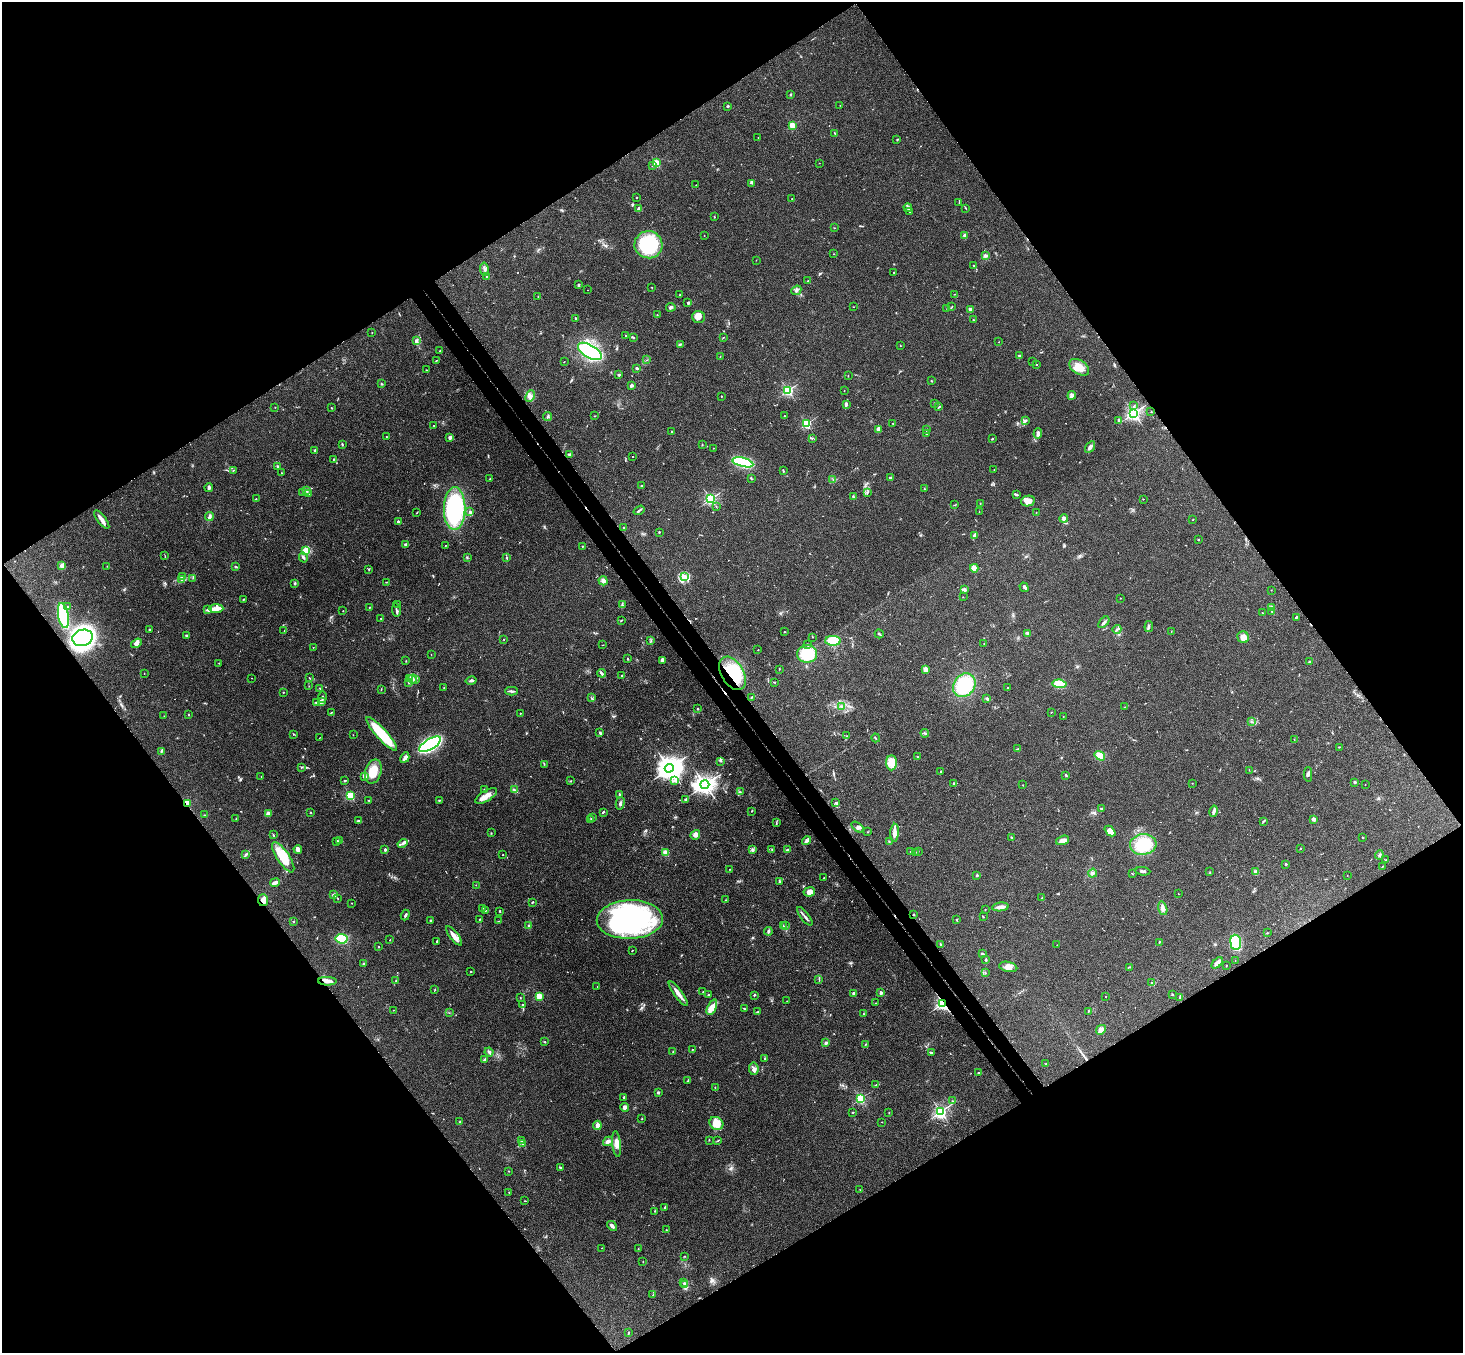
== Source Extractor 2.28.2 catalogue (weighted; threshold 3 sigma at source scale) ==
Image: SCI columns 54-5896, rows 331-5733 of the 5946 x 5927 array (HDU 1 of 3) = the unmasked area's bounding box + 8 px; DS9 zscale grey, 4 x 4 block average (1 PNG px = mean of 4 x 4 image px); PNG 1465 x 1355 px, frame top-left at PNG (2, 2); each listed source drawn as its Kron ellipse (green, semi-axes under 4 px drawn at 4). Shown black and unused: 50% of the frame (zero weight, under 3 of 4 exposures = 6% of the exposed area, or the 3 px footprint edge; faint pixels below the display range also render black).
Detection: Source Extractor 2.28.2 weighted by HDU 2 'WHT'. Background 0.208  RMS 0.0083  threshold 0.0373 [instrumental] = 3 sigma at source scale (4.5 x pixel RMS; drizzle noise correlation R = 1.50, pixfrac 1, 0.05/0.05 arcsec/px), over >= 5 px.
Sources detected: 649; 1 too faint to see at this stretch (4 x 4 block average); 3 inside a brighter object's white glare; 6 cosmic-ray / hot-pixel residue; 1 long thin detection or spike segment (spike, bleed or trail) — neither listed nor drawn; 13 coinciding with a brighter row at this scale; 28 inside a brighter listed object's ellipse — not listed separately; of the other 597, all 500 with FLUX_AUTO >= 1.39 (the completeness limit of this list) listed and drawn (97 fainter detections not listed), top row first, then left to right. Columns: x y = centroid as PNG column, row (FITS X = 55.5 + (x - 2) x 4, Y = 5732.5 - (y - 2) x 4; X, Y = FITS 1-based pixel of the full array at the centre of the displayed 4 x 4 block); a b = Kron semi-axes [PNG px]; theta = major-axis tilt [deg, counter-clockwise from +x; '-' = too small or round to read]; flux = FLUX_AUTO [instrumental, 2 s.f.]
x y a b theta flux
791 94 3 2 - 3.2
840 105 2 2 - 1.5
727 106 2 2 - 18
792 125 2 2 - 260
835 133 2 2 - 3.8
758 137 2 2 - 2.3
897 140 2 2 - 2.9
656 163 2 2 - 310
819 163 2 2 - 1.8
653 166 2 2 - 1.5
752 183 4 2 - 6.4
696 185 2 2 - 1.9
637 197 2 2 - 6.7
792 199 2 2 - 2.8
959 202 3 2 - 2.6
908 208 4 3 - 10
966 208 3 2 - 2.9
639 209 3 2 - 18
910 211 2 2 - 3.6
714 217 2 2 - 2.4
835 228 2 2 - 2.2
704 236 2 2 - 3.8
965 236 3 3 - 11
648 245 14 13 - 420
833 254 2 2 - 1.5
986 255 4 3 - 9.6
756 260 2 2 - 1.5
974 266 3 2 - 2.2
484 269 6 2 -81 11
894 272 2 2 - 2.6
486 277 2 2 - 2.2
808 281 2 2 - 3.6
578 285 3 2 - 4.8
652 287 2 2 - 1.8
588 290 2 2 - 1.7
796 290 5 2 - 8.9
955 294 3 2 - 2.5
680 295 2 2 - 13
538 297 2 2 - 1.8
687 302 2 2 - 3.9
952 306 2 2 - 1.9
671 307 4 3 - 9
853 307 2 2 - 1.6
947 309 2 2 - 3.5
970 310 2 2 - 57
657 315 2 2 - 1.9
699 317 6 6 - 27
576 318 3 2 - 3.8
973 320 2 2 - 3
372 332 2 2 - 2.6
625 335 2 2 - 1.6
633 337 3 2 - 5.5
723 337 2 2 - 1.6
416 340 3 2 - 12
999 342 2 2 - 1.9
680 344 3 2 - 4.5
900 345 2 2 - 1.9
440 351 2 2 - 14
590 351 13 6 -30 510
1019 355 3 2 - 3.9
720 357 2 2 - 1.5
437 360 3 2 - 2.3
647 360 2 2 - 1.8
1033 361 3 2 - 3
564 362 2 2 - 1.8
1037 364 2 2 - 2.8
1079 367 11 7 -33 65
637 368 2 2 - 11
426 370 2 2 - 3
618 375 3 2 - 6.3
848 376 2 2 - 2.3
931 381 2 2 - 2.9
381 384 3 2 - 4.5
632 385 4 3 - 8.8
788 390 2 2 - 790
844 390 2 2 - 1.8
1072 395 4 3 - 14
530 396 6 3 62 14
721 396 2 2 - 2.3
935 403 2 2 - 7.8
846 404 3 3 - 11
1134 406 4 2 - 6.2
275 407 2 2 - 1.4
939 407 3 2 - 4
331 408 2 2 - 4.5
1151 412 2 2 - 1.4
1134 413 2 2 - 1600
548 416 4 2 - 7.3
594 416 2 2 - 1.8
784 416 2 2 - 4.6
1119 420 2 2 - 49
1025 421 2 2 - 2.5
893 423 2 2 - 5.3
807 424 2 2 - 530
434 426 2 2 - 1.9
878 429 3 2 - 34
926 430 2 2 - 2.6
672 431 2 2 - 8.5
926 433 2 2 - 4
1038 434 5 3 - 19
386 437 3 2 - 1.7
450 438 3 3 - 14
812 438 2 2 - 2.9
992 439 2 2 - 3.7
702 444 3 2 - 2.5
342 445 2 2 - 3.4
1090 447 6 3 57 15
713 448 2 2 - 1.5
315 451 2 2 - 27
569 454 3 2 - 7.7
632 456 2 2 - 3.6
333 459 3 2 - 1.6
743 462 11 4 -14 330
278 467 2 2 - 7.9
233 470 2 2 - 2.3
994 470 2 2 - 2.2
783 471 3 2 - 4.6
281 473 3 2 - 2.7
890 477 2 2 - 6.1
490 479 2 2 - 2.4
751 479 3 2 - 4.2
833 479 2 2 - 2
641 486 2 2 - 3.5
209 488 4 2 - 12
924 488 2 2 - 1.7
306 490 3 3 - 9
303 492 2 2 - 3.9
867 493 2 2 - 2.9
308 494 2 2 - 4.6
1016 494 4 2 - 11
853 497 3 2 - 3.9
256 499 3 2 - 3.1
711 499 2 2 - 940
1143 499 2 2 - 2.7
1028 501 7 5 11 51
980 503 2 2 - 3.1
955 505 2 2 - 1.5
716 507 2 2 - 2.1
455 509 21 10 89 590
639 510 6 2 35 8.4
470 512 3 2 - 9.9
979 512 2 2 - 1.5
1036 512 2 2 - 2.1
416 513 2 2 - 2.1
209 517 4 3 - 13
1064 519 4 2 - 20
102 520 11 2 -54 31
1193 520 3 2 - 2.2
398 522 3 2 - 6.9
624 528 2 2 - 9.8
659 532 2 2 - 12
975 536 3 2 - 25
1198 540 2 2 - 9.5
406 544 3 3 - 7.1
445 545 2 2 - 1.6
582 546 2 2 - 3.6
305 550 2 2 - 160
165 556 2 2 - 1.5
506 557 2 2 - 3.3
303 558 5 2 - 8.5
467 558 2 2 - 1.7
62 566 4 4 - 20
107 566 2 2 - 1.4
236 567 3 2 - 7.2
974 568 4 3 - 41
369 570 2 2 - 2.8
183 577 2 2 - 3.2
684 577 2 2 - 80
193 578 2 2 - 2.2
181 579 2 2 - 2.7
603 581 4 4 - 15
386 582 2 2 - 3.3
295 583 3 2 - 4
1024 587 5 2 - 9.1
964 590 4 3 - 15
1271 590 2 2 - 1.6
963 597 2 2 - 1.5
1120 598 2 2 - 3.8
243 599 3 2 - 3.4
622 604 3 2 - 4.3
397 605 2 2 - 2.4
68 607 3 2 - 3.9
369 607 2 2 - 2.2
1272 607 2 2 - 60
216 608 7 4 0 27
208 610 3 2 - 7.4
396 610 7 2 -80 8
343 611 2 2 - 1.9
1272 611 2 2 - 2.1
1262 613 2 2 - 1.8
63 616 13 5 -81 240
1296 617 3 2 - 5.3
381 619 2 2 - 2.1
621 620 3 2 - 3.3
1104 622 7 2 48 12
1149 627 5 2 - 9.4
149 629 2 2 - 4.1
1117 629 4 2 - 7
284 631 3 2 - 2.2
1171 631 2 2 - 1.5
784 632 2 2 - 2.5
1028 633 3 3 - 6.3
879 634 4 2 - 5.5
186 635 2 2 - 4.6
812 637 2 2 - 1.4
1243 637 6 5 - 29
83 638 10 8 16 770
504 639 2 2 - 2.6
651 641 2 2 - 1.9
833 641 8 5 -1 150
136 643 6 4 33 23
808 644 3 2 - 5.2
984 644 2 2 - 1.7
603 645 2 2 - 1.6
313 647 2 2 - 2.8
758 650 2 2 - 2.3
431 654 2 2 - 2.1
807 654 10 8 5 180
628 659 2 2 - 4.4
662 660 3 3 - 21
406 661 2 2 - 2.2
1310 662 3 2 - 4.9
219 663 2 2 - 2.2
779 669 2 2 - 2
926 670 3 2 - 43
602 673 4 2 - 7.8
732 673 18 11 -59 250
144 674 2 2 - 1.6
622 675 2 2 - 3.8
252 678 2 2 - 1.6
309 678 2 2 - 2.2
410 678 3 2 - 4.7
412 679 4 2 - 10
416 680 2 2 - 1.7
471 681 5 2 - 9.4
774 682 2 2 - 2.4
409 683 3 2 - 4.7
1059 684 7 4 -8 110
964 685 13 10 52 270
309 686 2 2 - 1.5
320 688 2 2 - 3.7
444 688 2 2 - 2.4
1008 688 2 2 - 2.1
381 689 2 2 - 2.3
511 691 6 2 -2 11
283 692 2 2 - 8.1
322 697 6 2 83 9.6
752 697 4 2 - 4.2
591 698 3 2 - 3.8
987 699 3 2 - 9
322 701 3 3 - 13
316 702 4 2 - 6.8
842 707 3 3 - 10
1124 707 3 2 - 2.7
697 709 3 2 - 3.3
1051 712 2 2 - 2.3
331 713 3 2 - 4.2
520 713 2 2 - 2.5
189 715 2 2 - 3
164 716 2 2 - 1.9
1063 716 2 2 - 1.9
1251 722 2 2 - 2.8
600 733 3 2 - 6.1
925 733 4 2 - 6.2
294 734 3 2 - 3.6
382 734 22 5 -47 240
353 735 2 2 - 1.7
847 736 2 2 - 1.9
319 738 2 2 - 1.6
876 738 4 2 - 4
1294 739 3 2 - 3.2
430 744 12 5 32 670
1339 747 2 2 - 3.3
1017 749 2 2 - 2.5
162 751 3 2 - 4.7
1100 756 6 4 -36 56
917 757 2 2 - 2.7
405 758 5 2 - 17
721 761 4 3 - 5.9
891 763 7 5 -88 65
544 764 3 2 - 3.4
301 767 3 2 - 3.7
669 768 4 4 - 6400
1249 770 2 2 - 1.7
373 771 12 8 74 87
940 771 2 2 - 2.4
1308 774 7 3 89 10
1066 775 2 2 - 7.3
261 776 2 2 - 1.4
364 776 3 3 - 13
345 781 3 2 - 4.2
571 781 2 2 - 3.1
675 781 4 2 - 11
1355 782 2 2 - 37
954 783 3 2 - 5.8
1192 783 2 2 - 1.5
705 784 4 3 - 3300
1365 784 2 2 - 2.7
1023 785 2 2 - 2
484 789 2 2 - 2.8
514 790 2 2 - 4.8
740 792 3 2 - 3.3
619 794 3 2 - 6.6
350 796 2 2 - 440
486 796 12 5 32 40
686 799 3 2 - 5
369 800 2 2 - 3.1
439 800 3 2 - 3.4
835 802 3 2 - 4.7
187 803 2 2 - 210
620 803 6 2 76 9.4
1101 809 2 2 - 4.7
752 811 2 2 - 3.4
1214 811 6 3 76 13
311 812 2 2 - 2.8
603 812 3 2 - 5.5
268 813 3 2 - 23
204 815 2 2 - 3
593 817 2 2 - 14
236 819 2 2 - 2.5
1314 819 4 3 - 15
591 820 3 2 - 4.6
358 821 3 2 - 4.2
1263 821 3 2 - 4.5
776 822 3 2 - 3.3
857 827 7 3 -36 9.8
1110 831 6 4 -43 44
868 832 2 2 - 2.1
491 833 2 2 - 1.4
895 833 9 3 87 32
273 835 2 2 - 3.1
695 835 5 4 - 21
1362 837 2 2 - 2.6
1012 838 3 2 - 4.4
339 840 2 2 - 3.6
1062 840 7 4 17 26
337 841 3 2 - 6.9
806 841 5 3 - 12
889 841 2 2 - 2.7
402 843 5 3 - 11
1143 844 13 10 7 230
1301 848 2 2 - 2.9
298 849 4 3 - 28
385 850 2 2 - 43
752 850 3 3 - 8.1
772 850 3 2 - 2.3
787 850 3 2 - 5.5
911 851 3 2 - 4.4
918 851 2 2 - 2.2
916 852 2 2 - 2
666 853 2 2 - 200
503 854 2 2 - 2.2
246 855 3 2 - 6.8
1379 855 5 2 - 6.4
283 857 18 6 -56 130
1386 860 2 2 - 1.8
1286 864 2 2 - 35
1382 867 3 2 - 2.3
730 869 2 2 - 1.8
1143 871 7 2 -6 10
1210 872 2 2 - 2.2
1255 872 2 2 - 86
1092 873 4 3 - 10
1132 874 2 2 - 2.7
977 875 2 2 - 28
1347 875 2 2 - 1.6
824 878 2 2 - 1.7
780 881 3 2 - 4.3
275 883 5 2 - 30
476 885 2 2 - 1.4
809 892 6 4 10 28
1178 894 2 2 - 2.9
334 895 2 2 - 74
337 898 3 2 - 2.7
1042 898 2 2 - 2.1
263 900 6 5 - 30
725 900 3 2 - 2.3
533 902 3 2 - 5.5
352 903 2 2 - 1.6
1000 907 8 3 7 23
482 908 3 2 - 3
1163 908 7 4 -75 18
485 910 2 2 - 2.1
985 910 2 2 - 1.8
500 911 3 2 - 3.9
914 914 3 2 - 3.7
405 915 5 2 - 7.4
805 916 11 2 -53 14
983 917 2 2 - 2.9
479 919 2 2 - 2.4
630 919 33 19 2 1000
430 920 2 2 - 4.9
957 920 3 2 - 3.7
498 921 2 2 - 1.5
293 922 2 2 - 3.6
529 925 2 2 - 14
783 926 3 2 - 3.8
786 926 2 2 - 1.8
768 931 4 3 - 8.6
1267 933 2 2 - 10
454 936 12 3 -53 33
341 939 6 5 - 140
390 940 3 2 - 1.8
437 941 3 2 - 6.3
1159 942 3 2 - 3.5
1236 942 7 5 -83 240
940 945 4 2 - 4.1
1057 945 2 2 - 2.1
378 947 2 2 - 6.5
632 950 2 2 - 3.5
982 954 3 2 - 5.8
986 960 2 2 - 4.2
1235 960 2 2 - 1.8
1217 963 7 3 43 23
363 964 2 2 - 1.8
1226 966 2 2 - 2.2
1008 967 9 5 -13 31
1129 967 3 2 - 2.5
471 972 2 2 - 7.3
985 973 2 2 - 1.5
819 979 3 2 - 3.3
396 980 2 2 - 2.4
327 981 9 3 -1 19
1152 983 3 2 - 3.4
597 986 2 2 - 1.6
435 989 2 2 - 1.9
703 992 2 2 - 1.8
678 993 15 3 -54 41
854 993 2 2 - 16
881 993 2 2 - 56
1172 994 2 2 - 4.3
708 995 2 2 - 18
754 995 2 2 - 7.8
539 996 2 2 - 270
1105 996 2 2 - 3.9
520 998 2 2 - 4.2
1179 998 2 2 - 2.3
787 1001 2 2 - 2.2
876 1003 3 2 - 2.8
943 1003 2 2 - 1100
522 1005 2 2 - 5.4
712 1007 8 4 66 49
744 1009 3 2 - 3.9
393 1010 2 2 - 1.7
1088 1011 2 2 - 2
758 1012 2 2 - 2.6
449 1013 2 2 - 1.8
864 1014 3 2 - 2.2
1101 1030 5 4 - 21
545 1042 3 2 - 4.2
826 1043 3 2 - 11
866 1044 3 2 - 3.1
692 1050 2 2 - 3.3
489 1052 4 2 - 12
673 1052 2 2 - 1.7
932 1053 4 2 - 8.3
765 1058 2 2 - 4.4
485 1059 4 2 - 5.8
1046 1064 2 2 - 2.6
754 1069 6 5 - 21
979 1073 3 2 - 4.1
688 1080 4 2 - 4.2
876 1085 3 2 - 2
715 1088 2 2 - 2.1
658 1093 2 2 - 32
624 1097 2 2 - 6.5
860 1099 2 2 - 610
952 1101 2 2 - 2.3
625 1107 4 3 - 15
853 1112 3 2 - 2.8
941 1112 2 2 - 1300
889 1113 3 2 - 2
642 1119 2 2 - 2.3
460 1122 2 2 - 2.7
882 1122 2 2 - 1.5
716 1123 7 6 - 88
597 1125 5 4 - 17
709 1140 2 2 - 2.3
522 1141 2 2 - 2.4
608 1141 5 3 - 19
718 1141 3 2 - 3
523 1144 3 2 - 3.1
617 1144 13 4 -84 29
560 1168 3 3 - 4.9
509 1171 2 2 - 2.6
860 1190 3 2 - 2.5
509 1192 2 2 - 5.7
525 1201 3 2 - 2.6
665 1207 3 2 - 5.3
655 1211 2 2 - 2.9
612 1226 5 3 - 14
666 1230 2 2 - 1.6
602 1248 2 2 - 1.8
638 1248 2 2 - 1.9
684 1256 2 2 - 2.1
643 1262 2 2 - 1.4
684 1283 2 2 - 1.8
685 1285 3 2 - 4
653 1295 2 2 - 1.8
628 1332 3 2 - 4.4
Overlapping masked pixels (flux is a lower limit): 5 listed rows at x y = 732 673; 187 803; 263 900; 914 914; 943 1003
Diffuse or blended objects may show on this block-average render without a row.